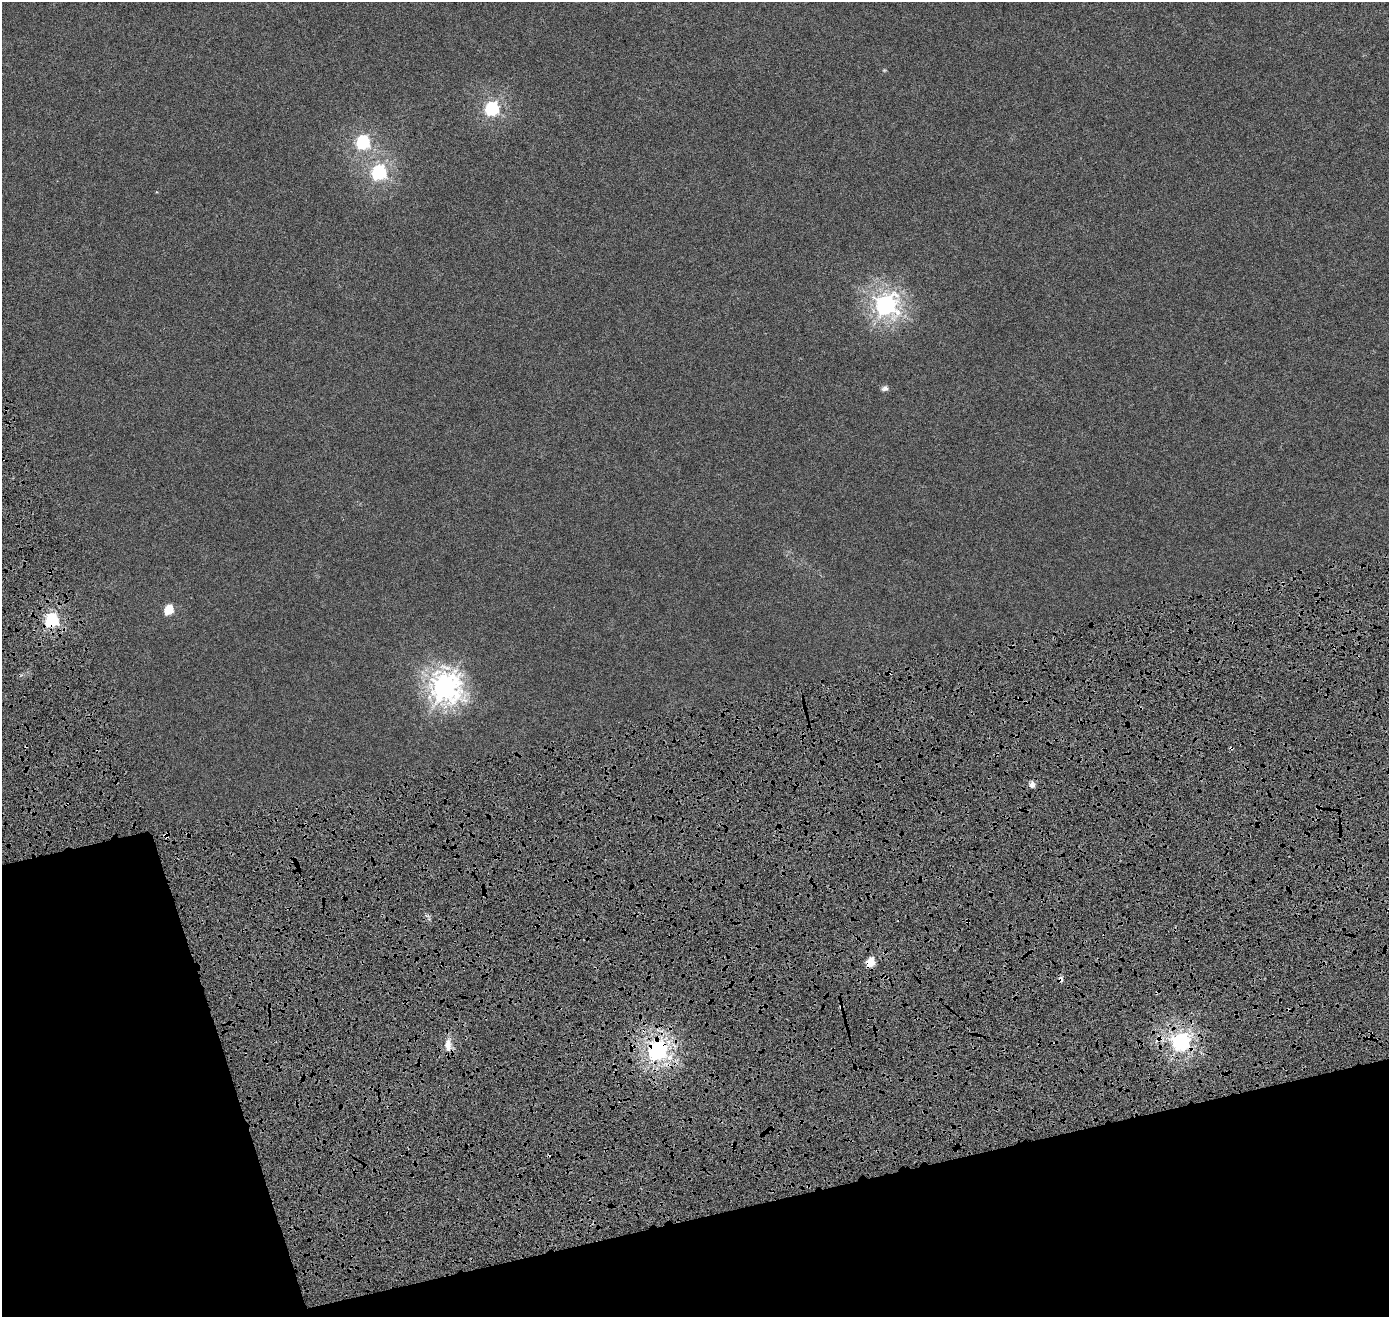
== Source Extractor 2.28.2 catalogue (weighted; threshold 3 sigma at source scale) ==
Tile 14 of 4 x 4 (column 2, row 4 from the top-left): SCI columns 1539-2925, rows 208-1522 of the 5840 x 5638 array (HDU 1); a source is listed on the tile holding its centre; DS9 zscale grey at full resolution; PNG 1391 x 1319 px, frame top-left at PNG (2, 2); no overlay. Shown black and unused: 15% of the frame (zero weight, under 4 of 8 exposures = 7% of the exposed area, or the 3 px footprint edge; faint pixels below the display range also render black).
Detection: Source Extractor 2.28.2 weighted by HDU 2 'WHT'; one run over the whole footprint, this tile lists its part. Background 3.17e-06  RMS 0.0016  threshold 0.00671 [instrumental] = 3 sigma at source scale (4.09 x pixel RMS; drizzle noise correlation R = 1.36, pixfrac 0.8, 0.0396/0.0396 arcsec/px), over >= 5 px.
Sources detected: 24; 1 too faint to see at this stretch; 6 cosmic-ray / hot-pixel residue — not listed; the other 17 listed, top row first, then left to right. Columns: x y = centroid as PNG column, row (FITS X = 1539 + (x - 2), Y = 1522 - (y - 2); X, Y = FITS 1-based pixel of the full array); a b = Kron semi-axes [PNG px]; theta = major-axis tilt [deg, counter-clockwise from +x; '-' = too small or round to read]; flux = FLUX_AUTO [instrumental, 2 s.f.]
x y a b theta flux
492 108 6 6 - 26
363 142 6 6 - 23
379 172 7 6 - 32
886 305 8 8 - 75
885 388 8 7 - 0.42
169 609 6 5 - 5.5
51 620 7 6 - 24
445 687 11 11 - 110
26 746 3 2 - 0.11
1231 748 4 3 - 0.22
1032 785 8 8 - 0.49
968 922 5 4 - 0.2
871 962 5 5 - 5.5
841 1007 5 4 - 0.23
1181 1042 7 7 - 52
448 1045 17 9 -86 1.4
658 1050 7 6 - 73
Overlapping masked pixels (flux is a lower limit): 8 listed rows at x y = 51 620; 26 746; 1231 748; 968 922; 871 962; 841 1007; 1181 1042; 658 1050